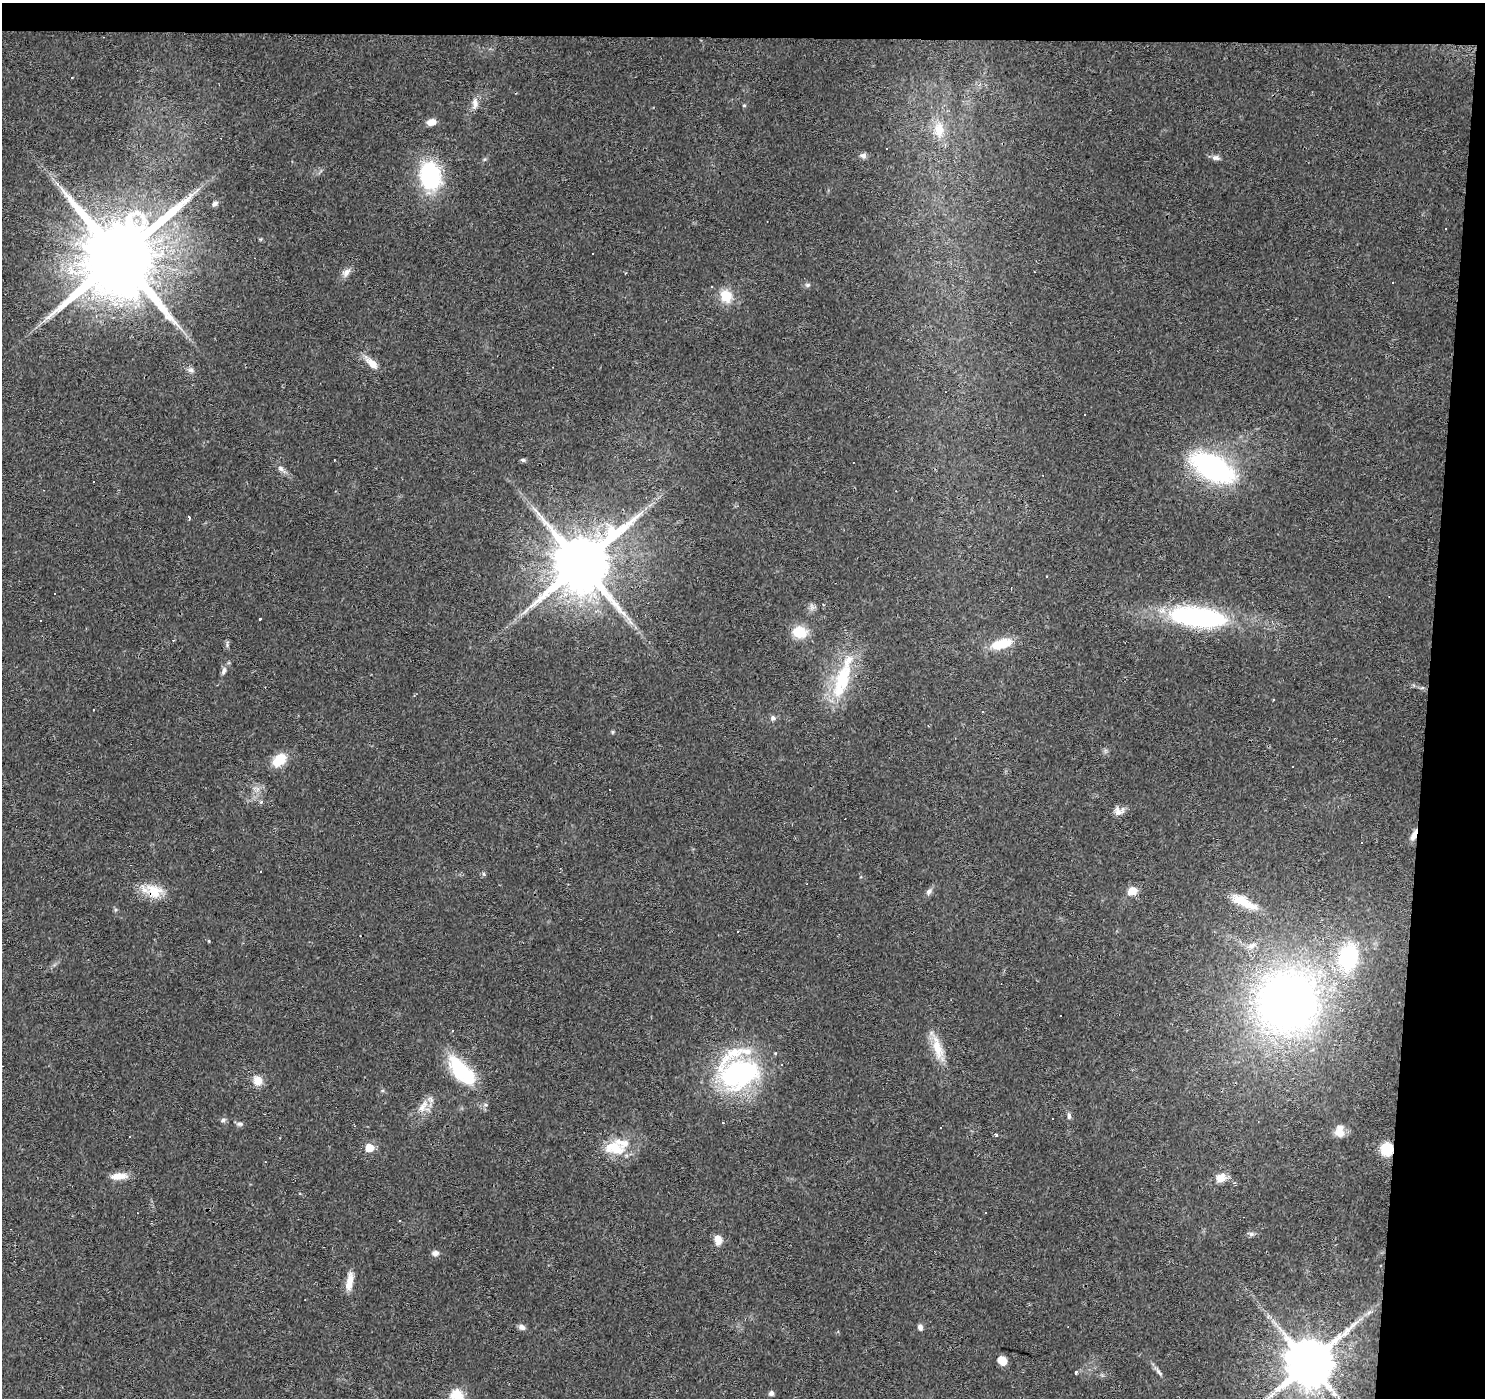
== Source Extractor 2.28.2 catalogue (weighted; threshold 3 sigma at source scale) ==
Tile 3 of 3 x 3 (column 3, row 1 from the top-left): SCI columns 2967-4449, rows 3018-4413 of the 4453 x 4693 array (HDU 1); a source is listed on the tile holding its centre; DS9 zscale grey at full resolution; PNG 1487 x 1400 px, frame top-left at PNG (2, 3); no overlay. Shown black and unused: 6% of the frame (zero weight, under 3 of 4 exposures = <1% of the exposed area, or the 3 px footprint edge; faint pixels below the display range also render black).
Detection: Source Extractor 2.28.2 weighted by HDU 2 'WHT'; one run over the whole footprint, this tile lists its part. Background 0.0271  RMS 0.0037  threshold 0.0166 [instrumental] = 3 sigma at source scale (4.5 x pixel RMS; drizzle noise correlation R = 1.50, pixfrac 1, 0.0396/0.0396 arcsec/px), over >= 5 px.
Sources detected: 128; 27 cosmic-ray / hot-pixel residue — not listed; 8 inside a brighter listed object's ellipse — not listed separately; the other 93 listed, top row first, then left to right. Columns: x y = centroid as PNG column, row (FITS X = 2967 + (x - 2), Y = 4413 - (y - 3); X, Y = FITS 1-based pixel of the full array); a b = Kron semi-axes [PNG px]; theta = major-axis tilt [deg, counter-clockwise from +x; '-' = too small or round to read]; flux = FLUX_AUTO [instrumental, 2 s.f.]
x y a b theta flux
71 77 3 3 - 0.71
475 103 16 8 89 2.6
744 105 5 3 - 0.37
431 122 9 7 9 3.2
939 130 22 14 89 6.9
863 156 9 7 -14 1.2
1216 158 10 6 -6 1.4
430 176 28 21 -78 36
57 184 8 3 -45 0.86
215 204 7 6 - 1.1
1445 228 3 2 - 0.36
593 254 3 3 - 0.45
119 257 21 18 69 6500
346 272 14 8 44 2.2
1393 282 3 2 - 0.45
807 285 7 5 -19 0.81
712 286 3 3 - 0.37
726 296 17 15 -59 7.2
372 363 18 9 -40 4.2
191 370 9 7 -24 1.3
523 460 7 5 -9 0.71
1213 468 40 21 -28 72
281 469 13 7 -42 1.8
535 510 13 5 -37 1.9
189 517 4 3 - 1.3
581 563 17 14 48 3200
55 593 3 3 - 0.49
823 605 4 3 - 0.41
812 607 10 6 -72 1.3
1197 617 51 17 -7 82
260 619 3 3 - 1.2
628 619 8 3 -59 1.1
799 632 13 10 -8 11
173 640 4 3 - 0.35
227 644 11 4 82 0.81
1001 644 24 10 15 11
224 671 10 6 70 1.5
842 679 45 21 67 23
1273 699 3 2 - 0.47
94 710 3 2 - 0.55
982 711 3 2 - 0.68
773 718 6 6 - 1.3
613 732 6 4 89 0.44
279 760 16 11 44 8.7
1292 766 2 2 - 0.28
261 802 6 4 44 0.52
1119 811 14 11 -6 2.7
1414 835 15 6 68 2.5
1362 843 3 2 - 0.51
261 871 3 2 - 0.53
484 874 6 4 -71 0.5
154 891 25 18 -19 8.7
1132 891 10 8 24 4.6
929 892 9 7 55 1.4
1243 901 37 12 -25 9.6
738 932 3 2 - 0.6
209 941 4 4 - 0.35
1252 946 13 8 22 2.6
1348 957 19 14 80 41
1287 1002 54 52 76 260
937 1048 35 12 -76 8.6
462 1072 41 17 -47 25
738 1073 45 30 21 68
257 1081 11 9 -61 4.5
486 1105 6 4 -19 0.53
422 1108 14 10 59 3.7
1069 1116 9 5 -89 1.1
223 1120 8 6 20 0.92
240 1124 10 5 0 0.98
941 1127 3 3 - 0.99
1339 1133 15 11 -19 3.2
995 1134 5 4 - 0.75
369 1148 5 5 - 10
614 1148 31 17 -10 11
1387 1149 10 9 - 12
119 1176 22 8 5 4.3
1220 1178 13 10 12 4
1235 1183 4 3 - 0.6
986 1213 3 3 - 0.93
400 1220 3 2 - 0.28
1251 1234 8 6 -13 1
718 1240 12 8 -85 3.6
435 1253 8 6 5 1.6
349 1282 22 7 81 4.8
1369 1312 7 4 20 0.86
522 1327 8 6 -18 1.6
920 1327 8 6 -73 1.2
1002 1360 8 7 - 4.6
1309 1363 14 12 45 2100
1158 1371 21 4 -50 1.6
1076 1372 4 3 - 1.3
771 1393 5 5 - 1.5
457 1396 20 16 -65 7.8
Overlapping masked pixels (flux is a lower limit): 3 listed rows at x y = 1414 835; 154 891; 1387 1149
Isophote crosses this tile's border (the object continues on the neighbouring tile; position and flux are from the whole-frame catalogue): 2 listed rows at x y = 1309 1363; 457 1396